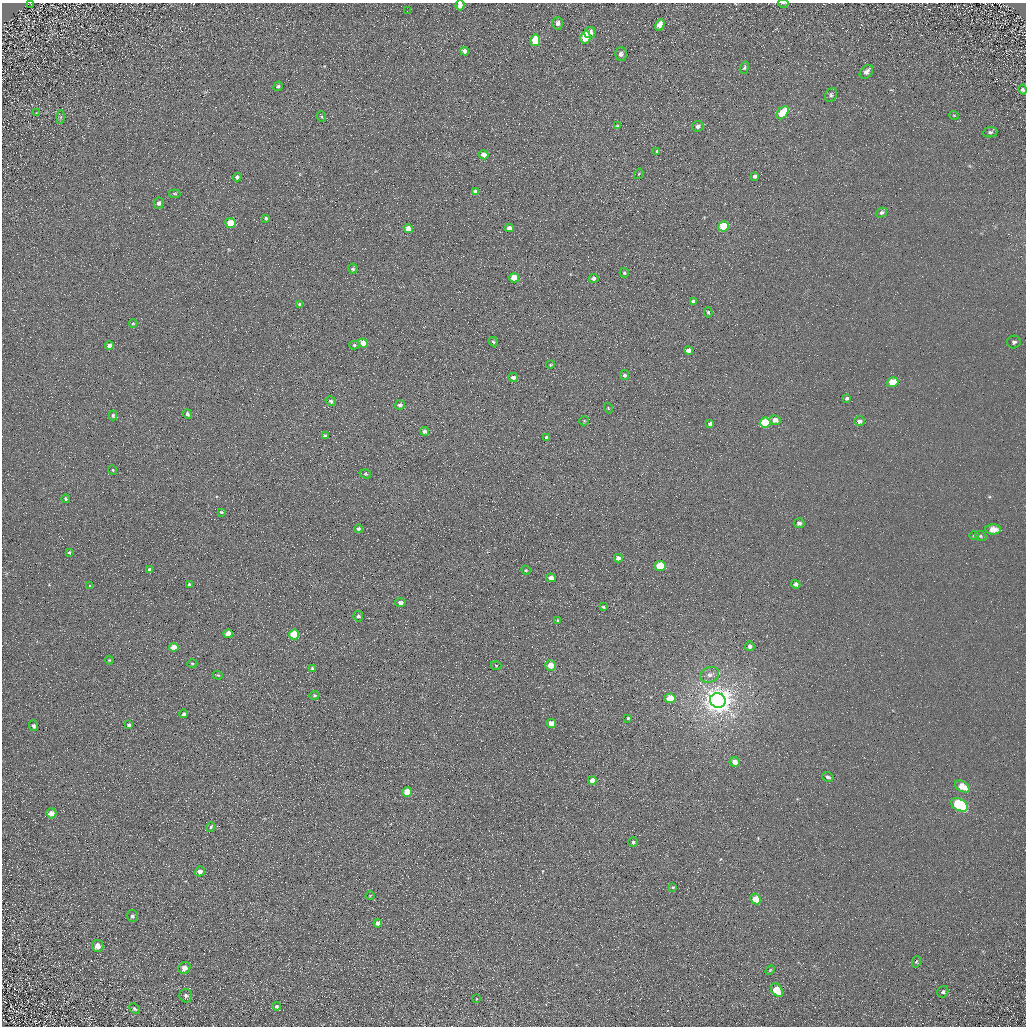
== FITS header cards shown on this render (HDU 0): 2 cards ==
NAXIS1  =                 1024 / Required FITS header
NAXIS2  =                 1024 / Required FITS header

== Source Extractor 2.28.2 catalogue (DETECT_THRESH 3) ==
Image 1024 x 1024 px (HDU 0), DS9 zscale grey, 1 PNG px = 1 image px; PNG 1028 x 1028 px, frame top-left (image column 1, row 1024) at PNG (2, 3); each listed source drawn as its Kron ellipse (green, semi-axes under 4 px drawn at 4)
Background 5.59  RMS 7.8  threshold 23.4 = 3 sigma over >= 5 px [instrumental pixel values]
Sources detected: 136; all 136 listed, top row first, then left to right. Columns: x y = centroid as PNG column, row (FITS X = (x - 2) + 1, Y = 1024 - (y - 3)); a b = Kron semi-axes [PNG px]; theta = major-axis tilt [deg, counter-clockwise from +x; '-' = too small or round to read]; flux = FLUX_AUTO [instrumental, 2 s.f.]
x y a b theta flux
31 3 3 2 - 380
783 3 5 2 - 460
460 5 5 4 - 2800
407 11 2 2 - 500
558 23 6 5 - 2300
660 25 6 4 61 4800
590 33 5 5 - 3400
585 37 6 5 - 16000
535 40 6 5 - 21000
465 51 4 4 - 1900
621 54 6 6 - 2200
744 68 6 4 70 750
866 72 8 5 46 2400
278 86 5 4 - 860
1023 90 5 4 - 1000
831 95 7 5 62 1200
36 113 2 2 - 270
783 113 7 5 50 17000
954 115 5 3 - 390
61 117 6 4 88 860
322 117 5 3 - 570
617 126 4 3 - 550
698 126 5 5 - 1700
990 132 7 5 6 1100
657 151 4 4 - 690
484 155 4 4 - 5100
639 174 5 4 - 550
755 176 4 4 - 1200
237 177 4 4 - 1200
475 191 4 4 - 2600
175 194 6 3 -5 680
159 203 5 5 - 1300
881 213 6 4 31 1300
266 218 4 3 - 840
230 223 5 5 - 12000
723 226 5 5 - 18000
408 228 4 4 - 4400
509 228 4 4 - 3000
353 269 5 5 - 980
624 273 5 4 - 920
514 278 5 4 - 11000
594 278 5 4 - 1900
693 301 4 3 - 1000
300 304 4 4 - 1500
708 312 5 4 - 820
133 324 4 3 - 440
493 342 5 4 - 780
1014 342 7 6 - 1400
363 343 5 4 - 8000
354 345 5 4 - 780
109 346 4 4 - 2000
688 350 4 4 - 3400
550 365 4 3 - 440
624 375 5 4 - 1300
513 377 5 4 - 1700
892 382 6 4 18 11000
847 398 4 3 - 1200
331 401 5 4 - 1100
400 405 5 5 - 1500
608 408 5 3 - 440
187 414 5 4 - 1300
113 415 5 4 - 810
775 420 5 4 - 3300
584 421 5 4 - 590
859 421 5 4 - 1900
765 422 5 5 - 22000
710 424 4 4 - 1500
424 431 5 4 - 1500
325 436 4 3 - 1600
547 437 4 4 - 1000
113 470 4 3 - 420
365 474 6 4 -18 660
66 499 4 3 - 630
221 512 4 3 - 610
799 523 5 5 - 1700
358 529 4 4 - 870
993 529 8 5 1 6700
974 536 5 4 - 690
981 536 6 5 - 860
69 552 4 3 - 600
618 558 4 4 - 1900
660 566 5 5 - 19000
150 570 4 4 - 1600
526 570 5 4 - 640
551 578 5 4 - 3000
189 584 4 4 - 930
796 584 4 4 - 1700
90 586 3 3 - 510
400 602 5 4 - 2700
603 607 4 3 - 660
358 616 5 5 - 1000
558 620 4 3 - 570
228 634 5 4 - 5800
294 634 5 5 - 16000
750 646 5 4 - 1500
174 647 5 4 - 7900
109 660 4 4 - 500
192 664 5 3 - 570
496 665 5 3 - 490
550 665 5 5 - 6200
312 668 3 3 - 620
218 675 5 4 - 510
710 675 10 7 25 3000
315 695 5 4 - 720
670 698 5 5 - 12000
718 700 8 7 - 790000
183 714 4 3 - 1500
628 718 4 4 - 680
551 723 5 4 - 4300
129 725 4 3 - 1100
34 726 5 4 - 1200
735 762 5 4 - 4000
828 777 6 5 - 1500
592 780 4 4 - 4800
962 786 8 5 -29 7600
407 792 5 4 - 14000
959 805 9 5 -29 60000
51 813 5 5 - 3700
211 827 5 4 - 1100
633 842 5 5 - 1100
200 871 5 4 - 2500
673 887 3 2 - 560
370 896 4 4 - 450
756 899 6 4 -45 7400
132 916 6 5 - 1000
378 923 4 4 - 2300
98 946 6 5 - 3400
916 962 6 4 71 620
184 968 6 5 - 3900
770 970 6 3 45 560
777 990 7 5 -54 13000
943 992 6 5 - 1200
186 996 7 6 - 1500
477 999 4 3 - 380
277 1006 4 4 - 940
134 1009 6 3 -43 750
At the frame edge (FLAGS 8, measured only in part): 3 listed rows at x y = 31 3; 783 3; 460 5